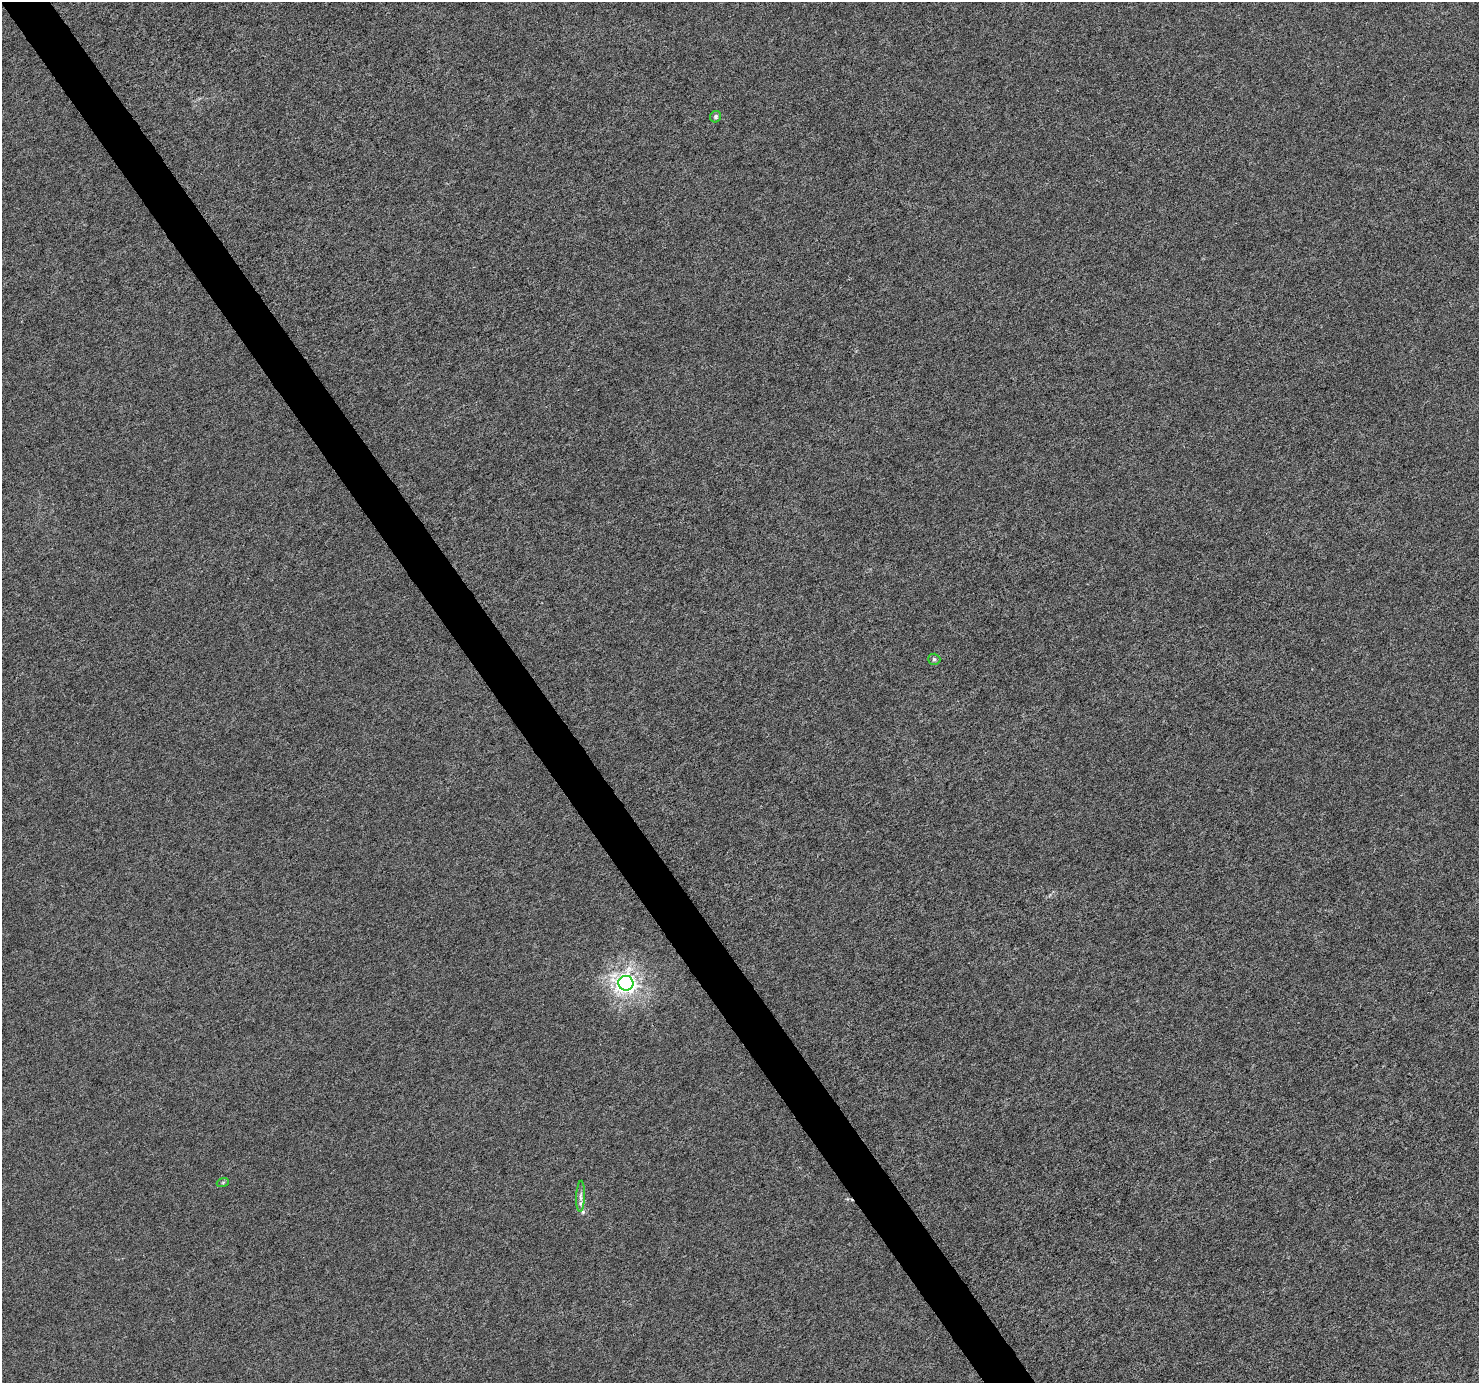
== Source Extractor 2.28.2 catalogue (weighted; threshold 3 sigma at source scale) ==
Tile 11 of 4 x 4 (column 3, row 3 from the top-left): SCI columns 2955-4431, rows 1503-2883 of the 5911 x 5828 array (HDU 1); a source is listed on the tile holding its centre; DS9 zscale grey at full resolution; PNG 1481 x 1385 px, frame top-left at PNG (2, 2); each listed source drawn as its Kron ellipse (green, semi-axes under 4 px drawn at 4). Shown black and unused: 3% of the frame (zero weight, under 4 of 8 exposures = <1% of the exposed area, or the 3 px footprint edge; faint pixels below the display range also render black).
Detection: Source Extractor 2.28.2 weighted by HDU 2 'WHT'; one run over the whole footprint, this tile lists its part. Background -2.55e-04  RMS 0.0013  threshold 0.00521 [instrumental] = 3 sigma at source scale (4.09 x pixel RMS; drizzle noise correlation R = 1.36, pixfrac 0.8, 0.0396/0.0396 arcsec/px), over >= 5 px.
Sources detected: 6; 1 inside a brighter listed object's ellipse — not listed separately; the other 5 listed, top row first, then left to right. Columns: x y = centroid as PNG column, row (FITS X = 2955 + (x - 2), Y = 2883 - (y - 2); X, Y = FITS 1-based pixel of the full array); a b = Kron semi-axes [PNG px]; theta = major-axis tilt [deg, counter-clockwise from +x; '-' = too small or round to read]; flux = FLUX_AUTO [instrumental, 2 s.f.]
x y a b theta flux
716 117 6 5 - 0.25
934 659 6 5 - 0.24
626 983 7 7 - 58
223 1182 6 4 19 0.17
581 1196 15 4 88 0.47